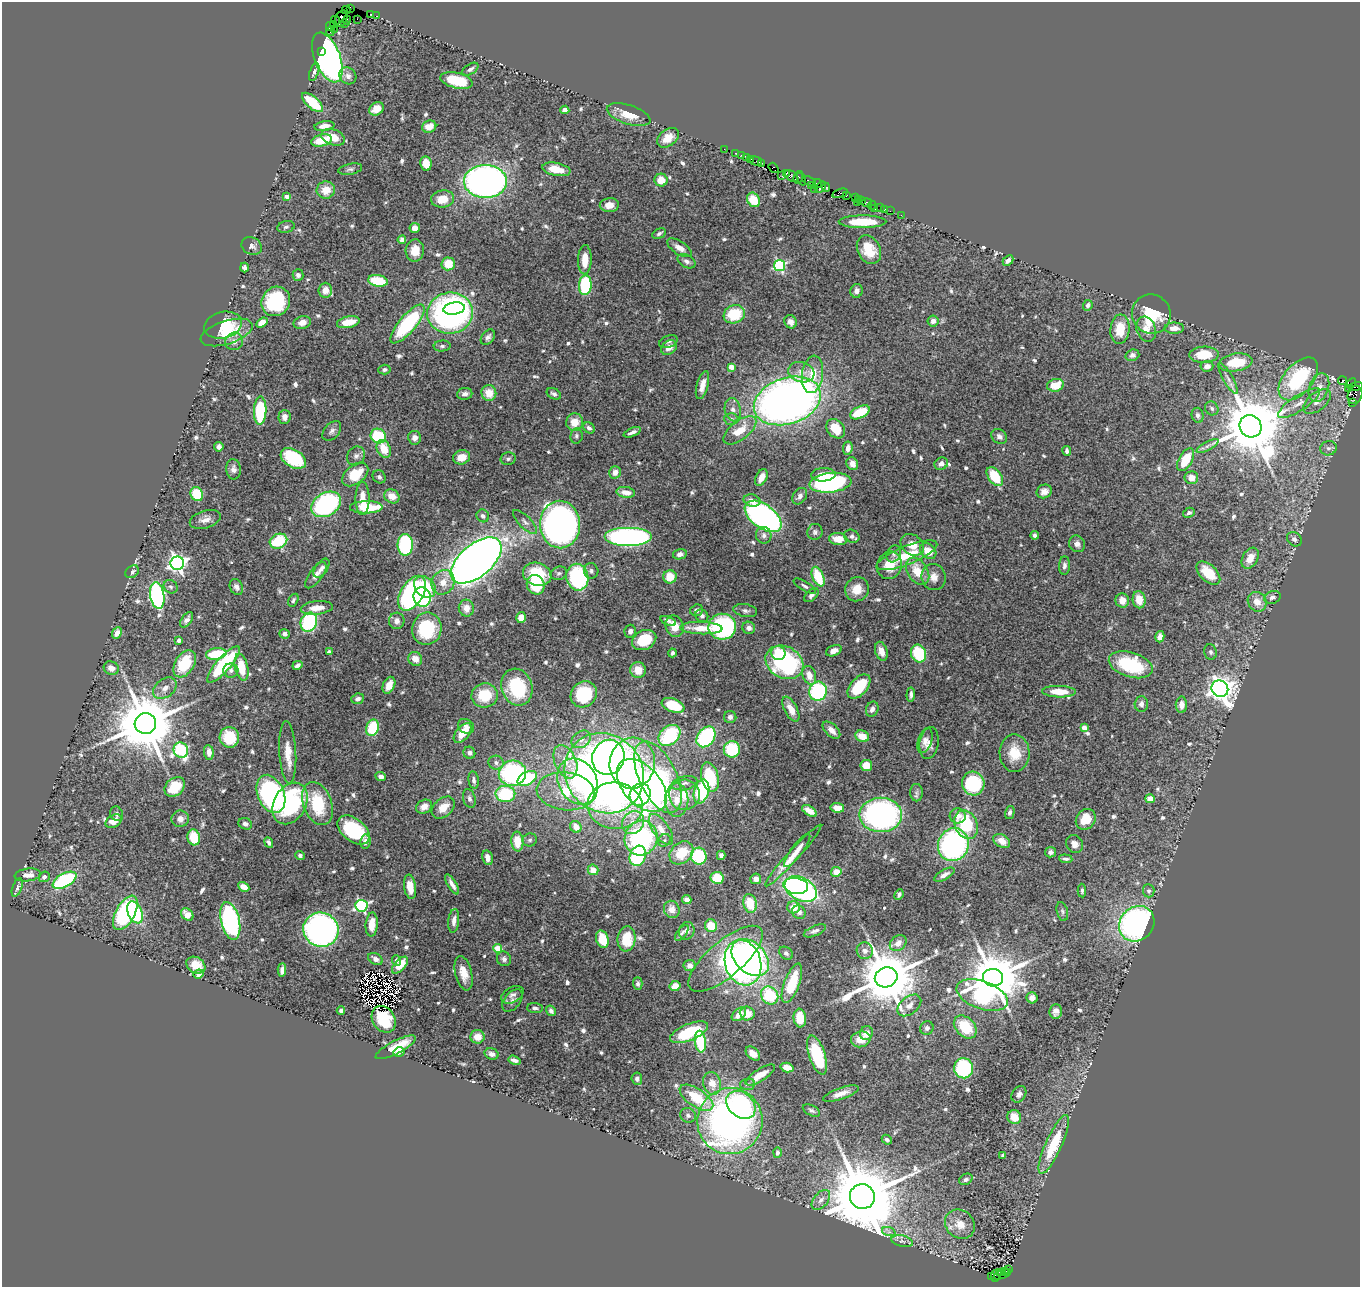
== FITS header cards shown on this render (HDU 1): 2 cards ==
NAXIS1  =                 1358
NAXIS2  =                 1285

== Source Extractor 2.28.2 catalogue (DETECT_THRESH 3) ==
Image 1358 x 1285 px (HDU 1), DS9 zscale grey, 1 PNG px = 1 image px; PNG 1362 x 1289 px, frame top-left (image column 1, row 1285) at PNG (2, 2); each listed source drawn as its Kron ellipse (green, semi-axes under 4 px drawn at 4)
Background 1.45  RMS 0.037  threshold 0.111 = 3 sigma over >= 5 px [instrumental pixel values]
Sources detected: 711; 6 with non-positive FLUX_AUTO (blend fragments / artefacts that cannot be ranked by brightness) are neither listed nor drawn; of the other 705, the 500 brightest by FLUX_AUTO listed and drawn (205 fainter detections omitted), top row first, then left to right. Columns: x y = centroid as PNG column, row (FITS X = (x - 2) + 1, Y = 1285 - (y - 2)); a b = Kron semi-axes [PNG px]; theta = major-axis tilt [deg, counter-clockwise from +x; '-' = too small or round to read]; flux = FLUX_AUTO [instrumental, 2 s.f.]
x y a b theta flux
350 8 3 3 - 54
346 10 4 3 - 21
371 14 4 3 - 150
377 16 3 2 - 48
341 19 8 5 62 260
357 19 2 2 - 25
336 20 4 2 - 29
347 20 4 2 - 54
344 23 2 2 - 26
333 24 4 3 - 65
330 26 5 4 - 160
334 29 2 2 - 15
330 31 4 3 - 120
321 51 3 2 - 97
327 57 26 13 -68 1300
470 69 9 5 33 7
314 72 9 4 71 8.7
348 76 9 8 - 11
456 80 16 7 -13 80
312 102 13 6 -42 84
376 109 8 6 33 27
565 110 4 4 - 11
629 115 23 9 -17 45
324 126 10 4 8 17
429 127 7 6 - 30
333 137 12 7 -19 43
668 138 12 8 37 38
322 140 11 6 14 62
724 149 2 2 - 37
735 153 2 2 - 50
741 155 2 2 - 44
747 157 4 3 - 170
751 159 3 2 - 100
756 161 6 2 -17 92
762 163 4 3 - 89
426 164 7 5 -79 40
774 168 6 4 -52 160
350 169 12 5 11 7.5
556 169 14 6 -11 46
786 173 4 3 - 120
782 175 2 2 - 26
791 176 8 4 -37 390
798 177 6 4 74 170
802 179 7 3 -68 340
661 180 6 6 - 34
809 181 7 3 -23 320
485 182 21 16 0 1300
817 184 4 2 - 58
811 185 3 3 - 28
821 187 6 4 52 580
826 187 4 3 - 250
814 189 2 2 - 80
326 190 9 8 - 40
840 193 8 4 17 300
287 196 4 4 - 13
847 196 3 3 - 110
855 198 2 2 - 130
443 199 11 8 7 43
859 199 3 3 - 170
753 200 7 6 - 55
862 201 3 2 - 76
857 202 3 3 - 75
866 202 5 3 - 170
609 205 9 7 4 28
872 205 4 3 - 59
875 208 2 2 - 24
880 208 4 3 - 150
885 209 2 2 - 19
890 211 2 2 - 46
901 215 2 2 - 16
862 222 24 6 0 77
286 227 9 5 15 6.3
415 228 5 5 - 19
659 233 7 4 28 6.6
402 240 4 4 - 13
252 246 10 8 -30 12
679 248 14 6 -33 18
415 250 11 9 84 34
869 250 15 11 -63 61
585 260 14 6 88 39
1008 260 6 4 43 13
687 261 9 6 -29 10
448 264 6 6 - 43
780 266 5 5 - 330
244 268 5 4 - 6.7
298 275 6 5 - 9.2
378 281 10 6 -11 84
585 285 10 6 84 160
325 290 7 7 - 21
857 291 7 6 - 13
276 301 15 14 - 190
1088 305 5 4 - 8.9
454 308 11 6 9 220
450 313 23 20 7 830
734 314 11 9 21 100
1151 314 20 19 - 130
933 321 5 5 - 14
262 322 6 4 36 24
302 322 9 6 15 16
348 322 11 5 11 36
790 322 7 6 - 16
407 324 24 8 50 280
223 325 19 13 14 83
1174 328 10 5 0 19
1120 329 14 9 84 55
1146 329 13 9 -72 22
227 332 27 11 18 69
488 337 8 6 53 9.2
234 341 9 8 - 15
668 341 9 5 20 7.2
442 346 8 5 5 6.1
669 347 9 6 39 19
1132 355 7 5 17 7.9
1204 355 14 8 1 68
1236 362 17 9 8 86
1207 366 6 5 - 17
731 367 4 4 - 36
384 370 6 5 - 7.3
801 372 13 10 -16 22
813 374 19 10 83 47
1228 379 17 5 -60 13
1298 379 25 14 50 220
1342 381 4 3 - 970
1351 383 6 3 41 45
702 385 14 5 75 23
1055 385 8 6 16 51
1356 386 7 3 17 190
1319 387 15 9 71 26
1348 389 3 3 - 32
489 393 8 7 - 38
465 394 8 6 6 11
554 394 8 5 -27 7.7
1355 395 9 7 71 520
787 401 34 23 18 2000
1317 402 16 9 39 23
1299 403 24 7 33 27
1353 403 3 3 - 89
1212 408 7 6 - 8.1
733 410 12 8 -78 17
260 411 14 6 88 170
860 412 10 6 26 81
1197 415 8 6 -76 8.5
284 417 7 6 - 15
731 419 7 6 - 6.7
575 422 9 8 - 35
1251 426 11 10 - 24000
589 428 6 5 - 8.2
836 429 10 8 -49 52
740 430 19 9 38 52
332 431 11 7 48 10
632 432 9 3 23 9.1
378 436 8 7 - 120
576 436 8 6 82 6.3
999 436 8 6 -41 11
415 438 7 6 - 14
1208 446 12 4 27 8.7
219 447 5 4 - 9.9
848 448 7 4 81 13
1328 448 8 7 - 8.8
384 449 9 6 -68 44
1067 451 5 4 - 8.1
356 456 10 8 50 10
461 457 8 7 - 34
293 458 14 9 -30 170
508 459 7 6 - 6
1186 460 12 6 60 68
852 464 7 5 -60 18
941 464 7 6 - 11
233 469 10 7 -86 12
615 472 6 5 - 17
355 474 15 9 39 75
823 475 12 6 3 26
995 476 10 6 -53 100
379 477 7 6 - 6.8
761 477 9 5 64 27
1191 478 7 6 - 19
830 483 21 9 6 450
1044 491 8 6 21 16
626 492 9 5 -8 24
197 494 7 6 - 100
392 496 8 6 -32 29
800 496 9 6 54 13
362 499 16 7 90 31
752 500 8 6 -14 18
326 504 16 11 31 380
366 507 16 6 1 110
1189 513 6 4 30 6.1
483 516 6 6 - 9.7
763 516 21 11 -36 820
205 519 16 8 17 19
525 522 16 6 -45 13
560 524 24 20 -89 1500
815 532 8 7 - 7.8
764 535 8 7 - 11
1035 535 4 3 - 6.4
852 536 8 6 -21 8.2
629 537 24 9 0 820
838 539 9 6 -6 38
1294 539 8 6 -42 8.4
278 541 9 7 26 110
1077 544 8 7 - 12
405 545 11 7 -89 230
912 545 13 10 -35 32
928 551 9 7 -41 40
680 554 7 5 13 12
894 554 9 6 62 7.7
907 555 32 9 22 78
1250 558 11 7 59 30
476 560 30 16 40 2700
177 563 7 6 - 1200
889 565 14 12 68 49
1064 565 9 5 86 9.2
322 568 11 6 54 10
591 571 8 7 - 7.6
918 571 15 10 -57 58
132 572 7 5 42 8.5
559 573 8 6 22 7.1
1208 573 14 8 -43 73
537 574 14 11 -19 110
316 575 15 6 53 17
577 577 13 11 -80 320
670 577 6 6 - 45
818 577 10 5 -68 97
934 577 13 12 - 25
443 582 13 11 57 33
536 585 10 8 -67 100
805 586 12 4 -31 8
171 587 7 6 - 6.4
236 587 8 6 -60 9.7
425 587 12 9 -46 110
857 589 12 11 - 34
412 593 19 11 59 600
811 595 9 5 42 10
157 596 13 7 -81 450
422 597 10 8 -72 280
1272 597 8 6 18 8.6
293 600 7 4 59 6
1139 600 8 6 -80 33
1122 601 7 6 - 24
1257 602 10 9 - 25
317 608 16 6 6 30
466 608 8 7 - 21
697 610 6 5 - 8.8
745 611 12 6 -9 8.5
702 616 7 6 - 9.3
521 618 5 5 - 33
187 620 9 5 54 11
397 621 8 7 - 14
668 621 8 4 -22 8.2
309 622 10 8 65 240
675 626 11 9 -67 37
722 627 14 13 - 440
701 628 21 6 -2 51
749 628 6 6 - 11
427 629 16 14 80 150
630 631 6 5 - 9.2
117 633 6 4 65 15
284 634 5 4 - 9.8
1160 637 6 4 75 16
179 640 4 4 - 15
644 640 13 9 26 94
834 651 8 5 21 15
881 651 10 6 -72 22
329 652 4 4 - 9.4
1211 652 8 6 -77 6.3
673 653 4 3 - 6
778 653 7 7 - 61
216 654 10 5 8 92
919 654 9 7 -68 120
415 659 7 6 - 25
784 662 20 15 -30 380
185 664 15 9 58 110
224 664 23 7 49 200
297 665 5 4 - 9
1131 665 22 12 -17 160
241 667 14 6 -78 68
111 668 8 6 -28 16
231 670 7 7 - 9.4
638 670 8 7 - 37
809 675 9 6 -72 28
389 685 9 5 66 31
859 686 14 8 49 110
517 687 19 15 -72 160
165 688 13 9 38 19
1220 689 9 8 - 2600
818 691 9 8 - 250
1059 692 17 5 -2 46
584 694 14 12 45 130
911 694 7 3 85 8.2
485 695 13 12 - 78
358 699 6 5 - 9.3
1141 704 8 6 87 13
673 705 12 6 -22 110
1181 705 8 5 90 20
791 709 13 6 -62 30
872 709 8 6 67 11
730 717 6 6 - 9.6
145 723 11 10 - 23000
466 726 8 7 - 12
372 728 8 6 73 140
1084 728 4 4 - 29
831 730 11 6 -44 19
463 733 11 6 49 53
669 735 12 9 42 210
862 736 7 5 -23 36
229 737 10 9 - 90
706 737 11 8 53 280
581 739 10 8 36 16
925 741 13 6 71 14
929 743 16 9 81 20
732 749 8 8 - 130
181 750 8 7 - 320
209 752 7 5 -83 18
288 752 31 8 -87 43
469 753 6 5 - 8.6
1014 753 19 15 -88 59
608 757 18 16 71 630
565 762 17 10 -67 37
496 763 7 7 - 10
632 763 25 22 80 240
866 766 6 5 - 41
512 773 14 12 13 380
604 773 42 38 -48 2000
381 776 5 4 - 9.9
658 777 39 19 -65 400
710 777 15 8 -75 140
527 778 10 6 28 160
474 780 8 5 -82 9.5
578 781 24 19 -60 180
685 783 13 7 10 13
973 784 12 11 - 170
642 785 31 19 -48 1300
175 787 11 8 41 80
566 791 29 19 -6 150
701 791 12 7 74 210
916 793 9 6 -90 7.3
271 794 20 13 -67 620
505 794 10 8 2 160
640 795 11 10 - 160
684 795 15 15 - 57
469 799 10 6 -73 8.4
1150 799 5 4 - 31
676 800 17 12 -89 40
290 803 22 16 60 290
318 804 22 14 -69 130
615 806 28 23 -5 230
424 807 8 6 29 20
443 808 13 9 41 36
837 808 7 4 -8 25
809 811 8 4 -33 25
1010 812 7 4 75 7.1
117 814 7 6 - 8.7
881 815 21 17 -1 630
958 816 8 7 - 19
180 819 8 8 - 16
1086 819 11 9 53 50
114 821 9 6 29 34
633 822 12 10 58 29
245 824 7 5 -22 8.7
966 825 15 11 -68 150
576 827 6 5 - 26
661 829 18 8 -56 36
354 830 18 11 -39 190
194 837 8 6 -76 69
641 838 18 16 64 350
530 840 7 6 - 6.3
664 840 7 5 46 6.5
1002 841 9 6 -30 29
269 842 6 4 -63 6.4
365 842 7 5 83 9.7
517 842 10 6 -85 49
1074 844 9 8 - 15
953 845 16 15 - 580
797 850 20 5 52 21
1051 852 5 5 - 8.9
681 853 13 10 41 76
721 855 5 4 - 9
300 856 5 4 - 6.4
638 856 10 8 71 220
699 856 8 7 - 160
793 856 41 5 48 42
487 858 7 5 -77 17
1066 859 7 3 -6 7.4
593 870 5 5 - 28
836 872 5 5 - 31
28 875 13 6 6 18
944 875 11 5 30 14
44 877 6 5 - 8.4
717 878 6 6 - 70
756 879 5 5 - 15
64 880 13 6 29 240
452 884 11 4 -58 14
796 886 12 8 -9 330
17 887 10 4 70 7.9
244 887 6 4 -31 22
410 887 12 6 -81 29
801 889 17 11 -28 630
1082 890 7 4 -86 6
1149 891 6 6 - 7.1
899 895 5 3 - 6.5
687 900 5 4 - 13
750 903 9 6 -77 57
361 906 6 6 - 430
794 907 6 6 - 31
672 909 9 7 -67 23
1062 911 9 5 -78 6.5
135 912 11 7 -67 160
799 912 7 6 - 12
125 913 19 9 61 320
187 915 7 5 -44 28
230 921 19 9 -77 390
454 921 12 5 84 13
372 924 12 6 85 46
1137 924 19 16 45 710
711 926 6 6 - 53
321 930 18 17 - 840
687 931 9 7 74 12
815 931 12 5 22 8.1
682 933 9 4 52 6.6
602 939 9 6 -72 66
626 939 12 9 84 70
898 943 9 7 43 22
498 949 4 4 - 94
865 951 8 8 - 12
786 953 7 5 -39 6.7
750 958 22 15 -45 490
375 959 8 5 -31 13
504 959 7 6 - 9.5
725 959 46 17 40 250
396 961 5 4 - 8
743 963 23 18 -73 840
196 965 10 7 -31 41
400 965 10 5 48 42
690 965 6 5 - 14
282 970 7 4 86 11
464 973 17 8 -76 35
199 974 5 4 - 14
886 977 11 10 - 20000
993 978 10 9 - 16000
792 983 21 7 70 88
638 984 6 4 -88 6.6
675 986 5 5 - 28
512 995 12 7 30 10
770 995 9 8 - 120
982 995 27 14 -20 380
1032 998 5 5 - 16
512 1001 13 8 52 12
909 1005 13 8 39 20
535 1008 8 5 -4 7.5
341 1011 4 4 - 7
551 1011 6 4 -57 8.8
1056 1011 7 6 - 13
747 1013 7 7 - 30
739 1014 8 5 43 22
800 1018 9 6 -84 55
384 1019 14 11 -56 71
965 1027 13 9 -46 87
927 1028 7 6 - 8.7
689 1032 20 8 23 110
866 1033 7 6 - 23
477 1037 7 6 - 28
861 1039 10 7 14 33
700 1042 11 5 -83 150
396 1047 22 6 27 51
399 1052 5 4 - 8
753 1053 8 5 -44 18
492 1054 7 5 -18 9.5
817 1055 20 8 -72 150
514 1060 6 3 -20 9.9
787 1067 6 4 -15 29
964 1068 10 9 - 200
760 1075 17 6 33 31
637 1079 6 5 - 7.5
712 1083 11 9 -74 28
747 1084 7 5 4 6.8
841 1093 18 5 19 25
1019 1094 9 6 57 10
696 1098 19 9 -33 96
741 1105 16 12 -40 280
811 1110 9 5 -27 6.7
688 1115 8 7 - 9.3
1014 1117 7 7 - 36
730 1121 33 32 - 1200
887 1140 5 4 - 6
1054 1144 32 8 66 110
777 1152 5 4 - 8.7
1003 1155 4 3 - 6.3
966 1179 7 5 29 6.9
862 1197 12 12 - 35000
821 1200 12 7 50 16
960 1224 16 13 -39 41
889 1232 7 4 -18 6.4
902 1241 11 5 -13 9.2
1009 1269 3 2 - 210
1004 1271 3 2 - 120
999 1272 3 3 - 34
1007 1272 4 2 - 160
1002 1274 9 3 22 200
992 1276 2 2 - 14
995 1276 6 2 89 98
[205 fainter detections neither listed nor drawn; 6 non-positive-flux detections neither listed nor drawn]